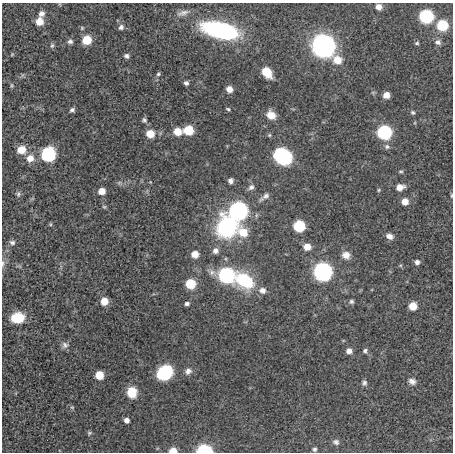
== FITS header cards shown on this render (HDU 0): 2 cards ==
NAXIS1  =                  451
NAXIS2  =                  450

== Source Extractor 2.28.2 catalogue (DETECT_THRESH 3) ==
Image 451 x 450 px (HDU 0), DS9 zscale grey, 1 PNG px = 1 image px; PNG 455 x 454 px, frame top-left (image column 1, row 450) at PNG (2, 3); no overlay
Background 0.00184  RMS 0.0093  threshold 0.0278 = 3 sigma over >= 5 px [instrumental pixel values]
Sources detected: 93; all 93 listed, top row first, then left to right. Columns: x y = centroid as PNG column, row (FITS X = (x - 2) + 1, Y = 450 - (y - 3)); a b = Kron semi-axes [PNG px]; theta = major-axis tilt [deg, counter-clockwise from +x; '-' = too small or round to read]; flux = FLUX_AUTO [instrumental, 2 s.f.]
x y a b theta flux
379 7 7 6 - 4.8
42 13 7 6 - 3
183 13 20 8 16 4.4
426 16 8 7 - 94
39 21 9 8 - 5.8
442 25 7 7 - 37
121 27 8 7 - 2.2
82 28 5 5 - 0.83
220 30 34 14 -14 94
87 40 7 6 - 17
70 41 7 6 - 1.8
438 42 8 7 - 2.4
417 43 6 4 14 0.99
52 45 7 5 73 1.2
323 46 9 9 - 730
12 54 4 4 - 0.61
127 56 6 5 - 1.7
337 60 10 8 -30 11
266 72 9 7 -48 17
158 74 6 5 - 1.2
23 75 6 4 70 0.87
186 83 4 4 - 1.9
12 85 6 4 -89 0.87
229 89 6 5 - 5.1
386 95 6 5 - 5.1
228 109 5 3 - 0.85
72 110 5 4 - 1.7
413 112 7 5 -31 1.2
271 115 9 8 - 7.4
144 120 6 6 - 1.5
188 130 7 6 - 22
177 131 7 6 - 11
384 132 8 7 - 96
150 134 7 6 - 12
269 135 5 5 - 0.85
387 147 8 7 - 1.9
21 150 8 7 - 10
48 154 8 8 - 76
283 157 11 8 -37 170
30 158 9 8 - 6.6
401 171 6 4 5 0.97
231 181 6 5 - 2.2
150 182 4 4 - 0.47
119 183 8 6 -20 1.5
251 187 9 6 36 2.2
400 187 9 6 19 5.7
379 190 5 4 - 0.74
102 191 6 5 - 7.1
18 194 8 6 80 1.4
451 196 6 3 90 0.78
265 197 17 6 35 3.1
405 201 7 6 - 5.7
104 207 6 5 - 0.89
238 211 8 8 - 240
50 224 6 4 90 0.67
299 226 7 7 - 42
227 227 20 18 76 73
243 232 10 9 - 12
389 236 8 6 -28 3.4
12 242 7 6 - 1.8
307 247 7 6 - 6.6
215 251 7 6 - 2.9
195 254 6 6 - 7.3
346 255 10 9 - 4.6
226 259 6 4 -72 0.76
417 262 5 5 - 2.3
3 263 10 5 84 1.8
322 272 8 8 - 270
226 275 9 8 - 140
244 280 20 15 -34 37
190 284 7 6 - 23
262 290 8 7 - 4
104 301 6 6 - 9.2
351 301 6 5 - 1.4
187 303 6 5 - 1.6
413 306 6 6 - 10
18 318 12 9 7 18
65 345 10 9 - 2.5
349 351 6 6 - 3.3
365 351 6 6 - 1.5
188 371 9 8 - 3.1
165 373 13 11 38 34
99 375 6 6 - 14
412 381 9 7 -25 2.9
364 383 7 6 - 1.8
132 392 10 9 - 13
72 407 5 5 - 0.9
126 420 5 5 - 2.9
89 433 6 5 - 1.1
336 442 9 7 -27 2.3
314 449 5 5 - 1.4
173 451 6 5 - 7.5
204 451 8 5 0 73
At the frame edge (FLAGS 8, measured only in part): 4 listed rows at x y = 451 196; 3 263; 173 451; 204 451